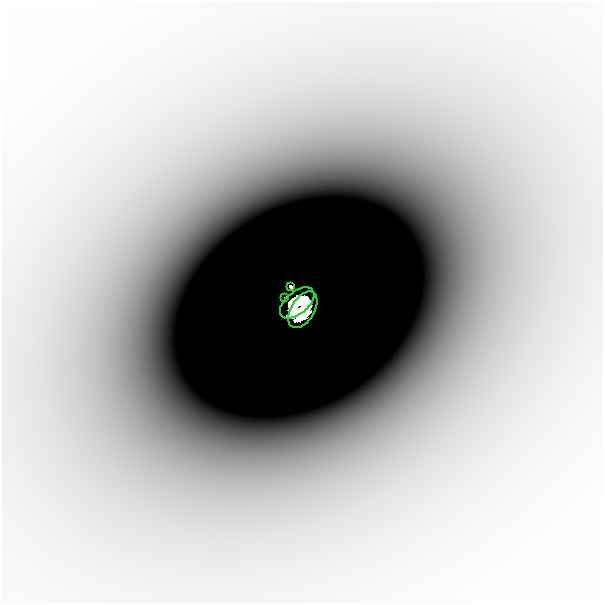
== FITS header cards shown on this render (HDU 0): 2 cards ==
NAXIS1  =                  601
NAXIS2  =                  601

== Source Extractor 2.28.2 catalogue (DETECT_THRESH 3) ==
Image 601 x 601 px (HDU 0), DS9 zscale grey, 1 PNG px = 1 image px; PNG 605 x 605 px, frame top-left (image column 1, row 601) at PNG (2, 2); each listed source drawn as its Kron ellipse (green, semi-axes under 4 px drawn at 4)
Background -1.79e-05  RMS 4.4e-06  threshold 1.33e-05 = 3 sigma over >= 5 px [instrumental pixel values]
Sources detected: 4; all 4 listed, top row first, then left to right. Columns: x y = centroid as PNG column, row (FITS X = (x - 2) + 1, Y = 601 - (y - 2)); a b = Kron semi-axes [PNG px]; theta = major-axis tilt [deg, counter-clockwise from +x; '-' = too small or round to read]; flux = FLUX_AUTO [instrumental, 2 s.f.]
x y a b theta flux
291 287 4 3 - 0.41
285 297 3 2 - 0.021
297 303 20 11 39 0.33
303 310 20 11 58 0.34